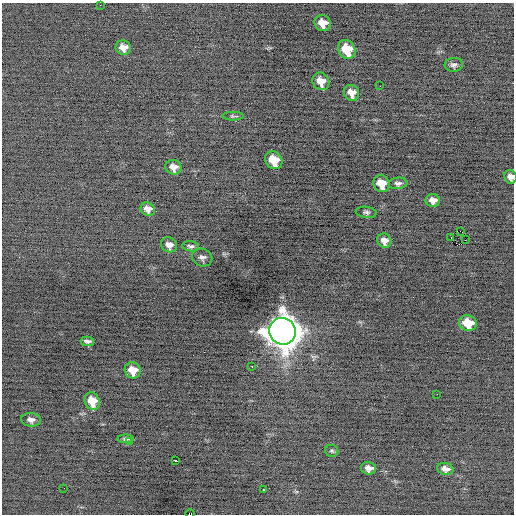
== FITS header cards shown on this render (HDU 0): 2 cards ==
NAXIS1  =                  512 / Axis length
NAXIS2  =                  512 / Axis length

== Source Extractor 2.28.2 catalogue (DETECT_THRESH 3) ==
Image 512 x 512 px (HDU 0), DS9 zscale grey, 1 PNG px = 1 image px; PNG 516 x 516 px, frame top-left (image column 1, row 512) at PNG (2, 3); each listed source drawn as its Kron ellipse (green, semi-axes under 4 px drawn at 4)
Background -0.197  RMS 0.69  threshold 2.07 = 3 sigma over >= 5 px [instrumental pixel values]
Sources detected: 41; all 41 listed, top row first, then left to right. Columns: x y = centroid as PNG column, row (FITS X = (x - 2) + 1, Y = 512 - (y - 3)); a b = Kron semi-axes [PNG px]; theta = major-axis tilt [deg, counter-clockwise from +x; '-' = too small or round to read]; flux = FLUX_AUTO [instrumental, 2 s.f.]
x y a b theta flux
100 5 2 2 - 100
323 23 8 7 - 510
123 48 8 7 - 360
347 49 10 8 -59 1200
454 65 9 7 7 160
321 81 9 8 - 500
380 86 2 2 - 28
352 93 8 7 - 400
233 116 10 4 0 82
274 160 9 8 - 1000
173 167 8 7 - 280
510 177 7 6 - 230
398 183 9 6 4 150
381 184 9 7 -53 640
433 201 7 6 - 270
148 209 7 6 - 290
366 212 10 5 -6 120
460 231 3 2 - 880
451 237 3 2 - 2600
465 240 3 2 - 63
384 241 7 6 - 270
169 245 8 7 - 240
191 246 8 5 -7 120
202 257 10 8 -21 170
468 323 9 7 -16 960
282 331 13 13 - 97000
87 341 7 4 -9 140
252 366 3 2 - 360
133 370 8 7 - 610
437 394 2 2 - 200
92 401 9 7 -66 690
31 420 10 6 -5 200
126 439 8 3 -1 89
130 442 3 2 - 42
332 451 7 6 - 80
176 461 4 3 - 320
369 468 7 6 - 240
445 469 8 6 -14 250
64 488 2 2 - 28
263 490 3 3 - 690
190 514 4 2 - 1600
At the frame edge (FLAGS 8, measured only in part): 2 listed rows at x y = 510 177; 190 514